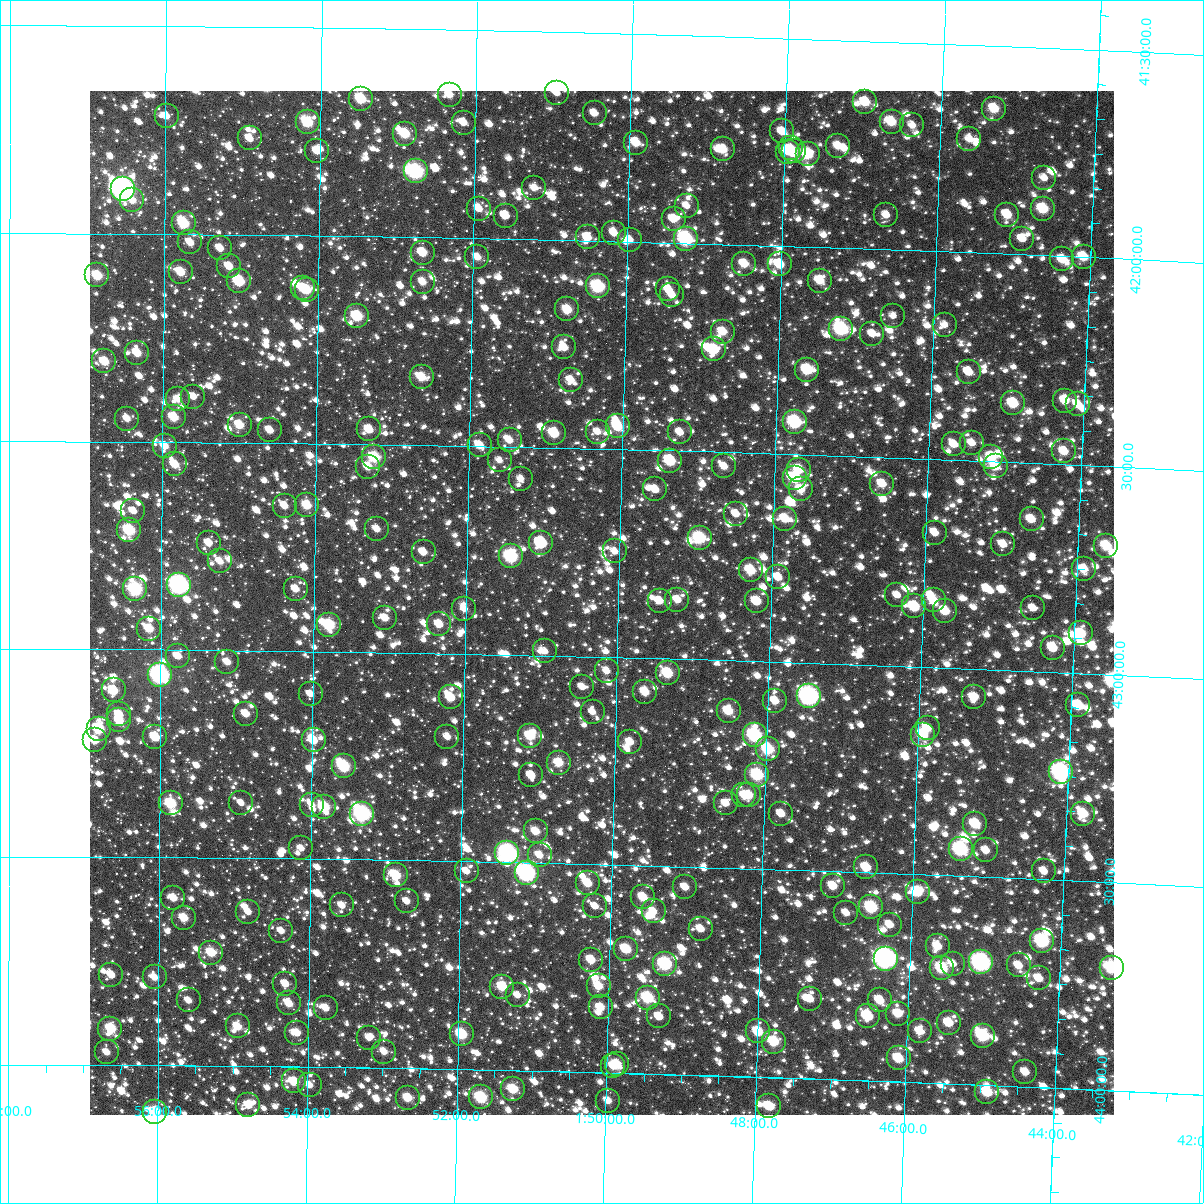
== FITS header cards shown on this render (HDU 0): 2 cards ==
NAXIS1  =                 1024
NAXIS2  =                 1024

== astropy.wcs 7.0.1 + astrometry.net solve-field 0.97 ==
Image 1024 x 1024 px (HDU 0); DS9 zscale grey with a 90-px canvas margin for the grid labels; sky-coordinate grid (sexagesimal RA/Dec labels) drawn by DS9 from the SOLVED WCS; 279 Tycho-2 reference stars matched to detected sources circled (green)
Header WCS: RA---TAN-SIP/DEC--TAN-SIP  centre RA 01:50:13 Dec +42:52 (27.55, +42.87 deg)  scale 8.66 arcsec/px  FOV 147.8' x 147.9'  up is +179 deg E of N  parity flipped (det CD > 0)
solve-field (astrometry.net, Tycho-2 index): VERIFIED the header's WCS against the Tycho-2 star catalogue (verified at 6 index scales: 15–279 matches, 0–1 conflicts across passes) and refined it, rather than solving blind
Solved WCS: RA---TAN-SIP/DEC--TAN-SIP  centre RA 01:50:13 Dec +42:52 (27.55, +42.87 deg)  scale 8.66 arcsec/px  FOV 147.9' x 147.9'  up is +179 deg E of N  parity flipped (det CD > 0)
The solver's refit moves the header's centre by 2 arcsec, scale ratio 1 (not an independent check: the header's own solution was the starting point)
Tycho-2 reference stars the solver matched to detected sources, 279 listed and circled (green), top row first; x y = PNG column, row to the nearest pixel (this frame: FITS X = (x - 90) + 1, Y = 1024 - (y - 91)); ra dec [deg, ICRS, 3 dp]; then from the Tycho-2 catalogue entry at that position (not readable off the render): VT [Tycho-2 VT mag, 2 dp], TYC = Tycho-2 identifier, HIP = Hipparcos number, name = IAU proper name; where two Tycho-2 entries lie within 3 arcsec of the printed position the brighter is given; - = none
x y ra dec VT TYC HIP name
557 93 27.739 +41.646 11.71 2824-2196-1 - -
450 95 28.084 +41.655 11.17 2824-837-1 - -
361 99 28.369 +41.669 9.77 2824-764-1 - -
865 102 26.745 +41.647 10.37 2823-208-1 - -
994 109 26.330 +41.651 10.24 2823-420-1 - -
595 113 27.615 +41.693 11.10 2824-30-1 - -
167 116 28.994 +41.716 11.08 2824-1721-1 - -
308 122 28.539 +41.727 9.74 2824-591-1 - -
892 122 26.658 +41.692 10.14 2823-684-1 - -
464 123 28.037 +41.722 11.21 2824-909-1 - -
912 125 26.591 +41.699 11.47 2823-772-1 - -
782 131 27.010 +41.724 10.98 2823-898-1 - -
405 134 28.225 +41.752 10.00 2824-861-1 - -
250 138 28.726 +41.767 11.36 2824-791-1 - -
969 139 26.405 +41.727 11.61 2823-72-1 - -
636 143 27.480 +41.761 10.63 2823-1444-1 - -
838 146 26.828 +41.755 11.25 2823-1004-1 - -
791 148 26.981 +41.763 11.42 2823-348-1 - -
723 149 27.198 +41.772 10.58 2823-1568-1 - -
317 151 28.508 +41.796 11.21 2824-730-1 - -
794 151 26.971 +41.771 11.39 2823-1184-1 - -
788 152 26.989 +41.773 11.56 2823-836-1 - -
808 154 26.925 +41.777 9.70 2823-1782-1 - -
416 171 28.188 +41.842 8.63 2824-1598-1 8763 -
1044 178 26.160 +41.813 11.58 2823-110-1 - -
534 188 27.805 +41.876 11.73 2824-713-1 - -
123 189 29.134 +41.892 6.96 2824-1402-1 9045 -
132 200 29.103 +41.919 11.04 2824-1965-1 - -
687 206 27.310 +41.910 12.59 2823-216-1 - -
479 209 27.982 +41.928 11.08 2824-702-1 - -
1043 209 26.159 +41.887 9.93 2823-1308-1 - -
886 215 26.664 +41.917 11.41 2823-1580-1 - -
1007 215 26.274 +41.905 10.74 2823-64-1 - -
506 216 27.896 +41.944 11.52 2824-2159-1 - -
674 219 27.352 +41.942 11.13 2823-1296-1 - -
184 223 28.936 +41.974 9.57 2824-1184-1 - -
614 233 27.544 +41.980 11.32 2824-528-1 - -
588 237 27.629 +41.992 10.89 2824-2352-1 - -
686 239 27.311 +41.989 8.71 2823-2454-1 8473 -
1022 239 26.222 +41.962 11.24 2823-8-1 - -
630 240 27.493 +41.995 11.20 2823-2398-1 - -
190 242 28.915 +42.020 11.35 2824-1378-1 - -
220 248 28.818 +42.033 11.55 2824-875-1 - -
423 253 28.161 +42.037 10.52 2824-921-1 - -
477 257 27.984 +42.045 11.16 2824-904-1 - -
1084 257 26.021 +41.999 10.38 2823-2394-1 - -
1062 259 26.090 +42.007 10.75 2823-2362-1 - -
744 264 27.119 +42.045 10.57 2823-2378-1 - -
780 264 27.005 +42.044 10.25 2823-2380-1 - -
229 266 28.788 +42.075 10.94 2824-795-1 - -
181 272 28.944 +42.091 10.60 2824-1676-1 - -
97 275 29.215 +42.101 9.96 2824-1360-1 - -
239 281 28.755 +42.112 9.84 2824-733-1 - -
820 281 26.872 +42.080 10.74 2823-2101-1 - -
423 282 28.160 +42.107 10.94 2824-781-1 - -
598 286 27.592 +42.109 9.08 2824-2349-1 8555 -
303 288 28.547 +42.126 10.87 2824-1352-1 - -
668 289 27.362 +42.112 11.12 2823-2060-1 - -
307 290 28.535 +42.131 10.50 2824-707-1 - -
672 295 27.350 +42.125 11.77 2823-1879-1 - -
567 309 27.688 +42.166 10.44 2824-2199-1 - -
357 316 28.370 +42.193 9.70 2824-586-1 - -
893 316 26.631 +42.159 11.84 2823-2284-1 - -
945 325 26.463 +42.176 11.83 2823-1393-1 - -
841 329 26.798 +42.194 8.94 2823-1593-1 - -
723 332 27.182 +42.210 10.81 2823-1579-1 - -
872 334 26.697 +42.204 11.68 2823-1545-1 - -
564 347 27.696 +42.258 11.30 2824-2310-1 - -
714 349 27.210 +42.253 9.81 2823-2073-1 - -
137 353 29.084 +42.287 10.69 2824-1782-1 - -
104 361 29.190 +42.307 10.37 2824-1088-1 - -
807 370 26.904 +42.296 9.78 2823-2144-1 - -
969 372 26.379 +42.287 11.22 2823-681-1 - -
422 377 28.158 +42.336 10.61 2824-1019-1 - -
571 380 27.672 +42.335 11.78 2824-755-1 - -
193 397 28.901 +42.390 11.32 2824-249-1 - -
178 399 28.951 +42.396 11.18 2824-1725-1 - -
1065 401 26.062 +42.347 11.35 2823-2449-1 - -
1013 403 26.230 +42.358 10.00 2823-1894-1 - -
1078 404 26.020 +42.354 11.33 2823-955-1 - -
174 417 28.964 +42.440 10.04 2824-1436-1 - -
127 419 29.116 +42.445 11.09 2824-1140-1 - -
795 422 26.940 +42.422 9.03 2823-1757-1 - -
240 425 28.749 +42.457 10.38 2824-130-1 - -
618 426 27.516 +42.445 9.89 2824-2131-1 - -
369 429 28.326 +42.464 10.60 2824-145-1 - -
270 430 28.649 +42.469 11.36 2824-1384-1 - -
598 432 27.581 +42.459 11.66 2824-920-1 - -
680 432 27.312 +42.455 11.55 2823-619-1 - -
554 433 27.722 +42.465 10.08 2824-2360-1 - -
510 440 27.868 +42.484 11.19 2824-2137-1 - -
972 443 26.360 +42.457 11.44 2823-949-1 - -
954 444 26.418 +42.462 11.09 2823-383-1 - -
480 445 27.965 +42.498 10.74 2824-104-1 - -
165 446 28.992 +42.510 10.85 2824-1538-1 - -
1064 451 26.058 +42.469 10.78 2823-433-1 - -
374 457 28.307 +42.531 9.50 2824-15-1 8809 -
991 457 26.294 +42.488 10.32 2823-1365-1 - -
500 460 27.899 +42.533 11.87 2824-2163-1 - -
670 461 27.342 +42.524 9.60 2823-1243-1 - -
175 464 28.959 +42.554 10.73 2824-1740-1 - -
724 466 27.165 +42.534 11.31 2823-177-1 - -
996 466 26.280 +42.511 10.50 2823-2148-1 - -
368 467 28.328 +42.554 11.25 2824-35-1 - -
799 470 26.920 +42.536 10.26 2823-2251-1 - -
795 478 26.933 +42.557 10.43 2823-1121-1 - -
521 479 27.828 +42.576 11.72 2824-564-1 - -
882 484 26.648 +42.563 11.03 2823-401-1 - -
655 489 27.388 +42.594 11.77 2823-1311-1 - -
801 489 26.912 +42.584 10.86 2823-1853-1 - -
307 505 28.525 +42.649 10.33 2824-242-1 - -
285 506 28.599 +42.651 11.33 2824-255-1 - -
133 511 29.094 +42.666 11.05 2824-1273-1 - -
736 514 27.122 +42.647 11.67 2823-531-1 - -
785 519 26.961 +42.655 10.61 2823-1189-1 - -
1032 519 26.155 +42.635 10.63 2823-1637-1 - -
377 529 28.295 +42.704 11.23 2824-322-1 - -
129 530 29.106 +42.713 9.61 2824-1667-1 - -
935 533 26.469 +42.677 11.43 2823-1906-1 - -
700 538 27.238 +42.708 9.31 2823-1413-1 - -
209 543 28.846 +42.742 11.19 2824-220-1 - -
541 543 27.757 +42.730 10.71 2824-143-1 - -
1003 544 26.244 +42.698 11.51 2823-921-1 - -
1106 546 25.907 +42.691 10.17 2823-119-1 - -
615 551 27.515 +42.746 11.35 2824-827-1 - -
424 552 28.142 +42.757 11.35 2824-235-1 - -
511 556 27.855 +42.764 8.97 2824-2305-1 - -
220 561 28.809 +42.786 11.53 2824-159-1 - -
1084 569 25.977 +42.750 10.67 2823-2030-1 - -
751 570 27.068 +42.782 10.16 2823-201-1 - -
778 577 26.977 +42.797 11.16 2823-435-1 - -
179 585 28.942 +42.844 7.60 2824-1519-1 8982 -
135 589 29.085 +42.855 8.94 2824-1581-1 - -
296 589 28.559 +42.850 11.09 2824-63-1 - -
897 595 26.585 +42.830 11.76 2823-397-1 - -
677 600 27.306 +42.858 11.22 2823-1595-1 - -
934 600 26.466 +42.839 10.86 2823-247-1 - -
660 601 27.364 +42.862 11.11 2823-1067-1 - -
757 601 27.046 +42.856 10.42 2823-333-1 - -
914 606 26.528 +42.856 10.02 2823-2103-1 - -
1033 608 26.138 +42.849 11.52 2823-257-1 - -
464 609 28.005 +42.892 11.56 2824-17-1 - -
945 611 26.426 +42.864 10.46 2823-15-1 - -
385 618 28.265 +42.917 10.93 2824-345-1 - -
439 624 28.087 +42.930 10.79 2824-350-1 - -
329 625 28.448 +42.936 9.51 2824-365-1 - -
149 629 29.039 +42.949 10.47 2824-1351-1 - -
1081 633 25.977 +42.905 10.24 2823-1151-1 - -
1053 648 26.067 +42.942 10.47 2823-171-1 - -
545 651 27.737 +42.989 11.47 2824-373-1 - -
178 656 28.944 +43.015 11.59 2824-434-1 - -
227 662 28.781 +43.028 11.09 2824-428-1 - -
607 671 27.532 +43.033 11.33 2824-2340-1 - -
668 673 27.330 +43.035 9.83 2823-733-1 - -
160 675 29.003 +43.061 7.46 2824-1535-1 9011 -
582 687 27.612 +43.074 11.58 2824-116-1 - -
114 690 29.155 +43.099 10.40 2824-1631-1 - -
645 692 27.403 +43.083 10.81 2823-207-1 - -
311 694 28.506 +43.103 11.94 2824-376-1 - -
809 696 26.863 +43.080 7.86 2823-1711-1 8332 -
451 697 28.044 +43.106 10.43 2824-387-1 - -
974 697 26.320 +43.069 11.04 2823-1527-1 - -
775 701 26.974 +43.094 11.03 2823-1077-1 - -
1078 705 25.976 +43.078 10.84 2823-1483-1 - -
729 711 27.127 +43.122 10.45 2823-1949-1 - -
593 712 27.575 +43.133 11.59 2828-2430-1 - -
119 714 29.137 +43.156 10.96 2828-1272-1 - -
246 714 28.718 +43.152 10.98 2828-655-1 - -
119 720 29.136 +43.171 10.40 2828-1368-1 - -
928 728 26.469 +43.147 11.61 2827-2202-1 - -
99 729 29.203 +43.191 9.31 2828-1077-1 - -
755 735 27.038 +43.178 8.80 2827-2284-1 - -
923 735 26.484 +43.163 10.11 2827-2025-1 - -
530 736 27.779 +43.194 10.08 2828-2455-1 - -
155 737 29.017 +43.210 10.17 2828-1230-1 - -
447 737 28.052 +43.200 11.36 2828-619-1 - -
95 740 29.216 +43.219 10.98 2828-1485-1 - -
314 740 28.494 +43.214 10.52 2828-702-1 - -
630 742 27.449 +43.203 11.23 2827-1875-1 - -
768 749 26.993 +43.211 9.51 2827-2195-1 8378 -
559 763 27.683 +43.258 10.42 2828-2370-1 - -
344 766 28.393 +43.276 9.34 2828-863-1 - -
1061 772 26.023 +43.240 8.02 2827-2332-1 8103 -
531 775 27.772 +43.289 11.01 2828-2311-1 - -
757 775 27.026 +43.274 9.39 2827-1721-1 - -
744 795 27.068 +43.324 11.66 2827-2178-1 - -
749 795 27.052 +43.323 10.52 2827-1926-1 - -
171 803 28.964 +43.370 9.61 2828-834-1 - -
241 803 28.731 +43.367 11.55 2828-883-1 - -
726 803 27.128 +43.344 11.48 2827-1859-1 - -
312 805 28.496 +43.370 11.88 2828-894-1 - -
324 807 28.456 +43.374 9.51 2828-884-1 - -
362 814 28.330 +43.389 8.37 2828-850-1 - -
781 814 26.943 +43.365 11.50 2827-1607-1 - -
1083 814 25.944 +43.338 10.36 2827-2129-1 - -
975 824 26.299 +43.373 10.06 2827-1917-1 - -
536 831 27.754 +43.424 10.75 2828-2215-1 - -
301 848 28.531 +43.474 11.82 2828-977-1 - -
961 849 26.345 +43.435 8.62 2827-2147-1 - -
986 850 26.261 +43.436 11.15 2827-2378-1 - -
507 853 27.847 +43.476 8.46 2828-1910-1 8637 -
540 855 27.739 +43.480 11.16 2828-2479-1 - -
866 867 26.655 +43.488 10.19 2827-1967-1 - -
467 871 27.981 +43.523 11.90 2828-876-1 - -
1044 871 26.067 +43.479 11.17 2827-1578-1 - -
527 873 27.781 +43.525 7.79 2828-2445-1 8615 -
396 875 28.215 +43.536 10.07 2828-812-1 - -
588 883 27.578 +43.546 10.54 2828-2278-1 - -
833 886 26.764 +43.534 10.60 2827-2118-1 - -
685 887 27.254 +43.549 11.33 2827-1283-1 - -
918 892 26.483 +43.542 9.91 2827-2312-1 - -
643 897 27.393 +43.575 11.37 2827-401-1 - -
173 898 28.953 +43.597 10.84 2828-718-1 - -
407 901 28.177 +43.598 10.99 2828-635-1 - -
342 905 28.393 +43.611 11.18 2828-695-1 - -
595 906 27.551 +43.600 11.59 2828-2226-1 - -
871 907 26.634 +43.583 9.45 2827-1953-1 - -
654 911 27.357 +43.609 11.23 2827-960-1 - -
248 912 28.704 +43.629 11.56 2828-804-1 - -
846 913 26.717 +43.598 11.68 2827-1568-1 - -
184 918 28.918 +43.644 10.48 2828-865-1 - -
890 925 26.570 +43.623 11.47 2827-1436-1 - -
701 929 27.198 +43.648 11.07 2827-1006-1 - -
281 931 28.593 +43.673 11.72 2828-902-1 - -
1042 941 26.062 +43.648 8.69 2827-1535-1 - -
938 946 26.408 +43.671 10.91 2827-2063-1 - -
626 949 27.445 +43.702 10.04 2827-1491-1 - -
211 953 28.825 +43.728 10.04 2828-906-1 - -
886 959 26.580 +43.706 7.46 2827-1382-1 8257 -
591 960 27.560 +43.730 10.64 2828-2461-1 - -
981 962 26.262 +43.705 8.78 2827-1876-1 8169 -
665 964 27.314 +43.735 8.93 2827-507-1 - -
953 964 26.356 +43.711 11.52 2827-1479-1 - -
1019 965 26.137 +43.709 11.01 2827-963-1 - -
942 968 26.392 +43.722 9.58 2827-488-1 - -
1112 968 25.826 +43.705 9.24 2827-1839-1 - -
111 975 29.157 +43.783 11.13 2828-1700-1 - -
155 977 29.013 +43.789 11.08 2828-1298-1 - -
1039 978 26.068 +43.738 11.21 2827-602-1 - -
285 984 28.577 +43.801 11.23 2828-774-1 - -
599 986 27.533 +43.792 10.54 2828-2259-1 - -
502 987 27.854 +43.800 10.24 2828-825-1 - -
518 995 27.802 +43.819 11.31 2828-18-1 - -
648 998 27.368 +43.818 9.37 2827-1362-1 - -
810 999 26.828 +43.808 11.14 2827-1652-1 - -
189 1000 28.899 +43.843 11.12 2828-642-1 - -
880 1000 26.595 +43.806 10.59 2827-1263-1 - -
289 1003 28.564 +43.848 10.90 2828-659-1 - -
601 1007 27.524 +43.843 10.55 2828-683-1 - -
326 1008 28.442 +43.858 11.11 2828-647-1 - -
898 1014 26.532 +43.837 10.57 2827-1986-1 - -
659 1016 27.329 +43.862 10.90 2827-1057-1 - -
868 1016 26.633 +43.845 9.83 2827-232-1 - -
949 1023 26.362 +43.853 10.57 2827-669-1 - -
238 1026 28.735 +43.905 10.57 2828-517-1 - -
110 1029 29.160 +43.913 9.72 2828-1049-1 9059 -
758 1031 26.997 +43.891 10.65 2827-1287-1 - -
920 1031 26.457 +43.877 10.93 2827-611-1 - -
297 1033 28.536 +43.918 10.75 2828-573-1 - -
462 1034 27.986 +43.916 9.54 2828-483-1 - -
983 1036 26.246 +43.882 9.28 2827-998-1 - -
369 1038 28.296 +43.928 11.74 2828-580-1 - -
774 1042 26.943 +43.914 9.85 2827-457-1 - -
107 1052 29.171 +43.969 11.05 2828-1776-1 - -
384 1052 28.244 +43.961 11.22 2828-1523-1 - -
899 1058 26.525 +43.944 10.05 2827-1550-1 - -
617 1064 27.465 +43.979 10.42 2827-812-1 - -
613 1066 27.478 +43.984 11.09 2827-605-1 - -
1025 1072 26.100 +43.964 10.85 2827-545-1 - -
294 1081 28.544 +44.036 10.20 2828-429-1 - -
310 1085 28.492 +44.043 11.21 2828-589-1 - -
513 1089 27.810 +44.045 10.07 2828-325-1 - -
987 1092 26.224 +44.017 10.02 2827-803-1 - -
481 1097 27.918 +44.067 9.31 2828-577-1 - -
408 1098 28.162 +44.071 10.39 2828-550-1 - -
608 1101 27.492 +44.067 11.15 2827-743-1 - -
248 1105 28.696 +44.093 10.72 2828-442-1 - -
769 1106 26.951 +44.070 10.19 2827-754-1 - -
155 1112 29.009 +44.113 9.34 2828-353-1 - -